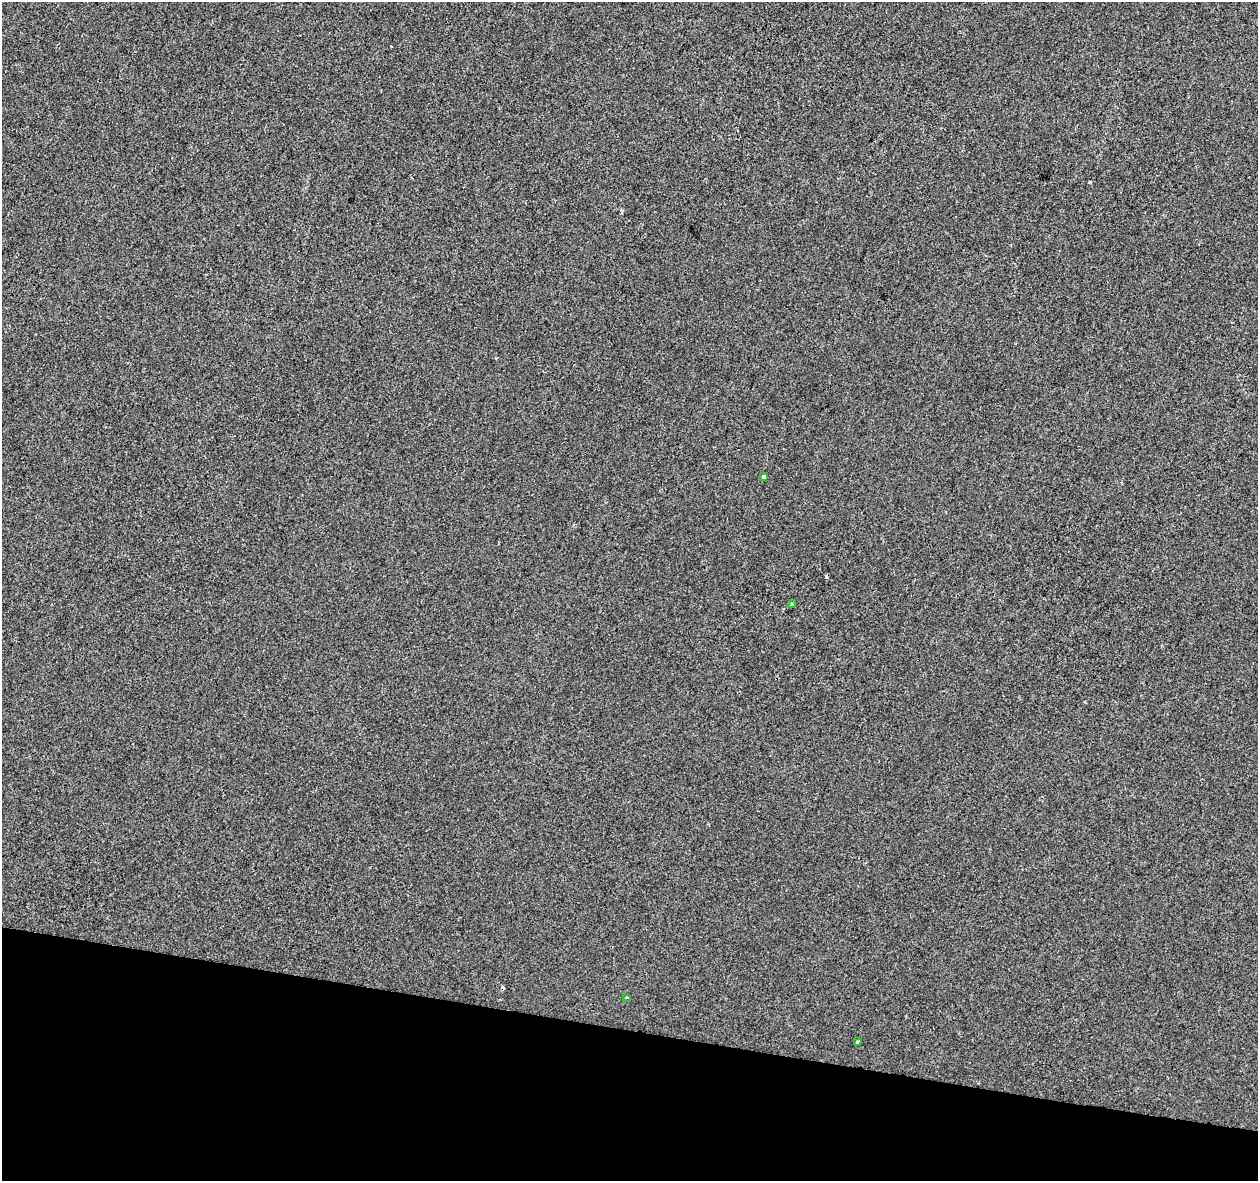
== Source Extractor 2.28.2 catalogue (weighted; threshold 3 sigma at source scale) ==
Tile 15 of 4 x 4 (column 3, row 4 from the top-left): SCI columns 2518-3773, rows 283-1461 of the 5028 x 5221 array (HDU 1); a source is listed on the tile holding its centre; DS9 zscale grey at full resolution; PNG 1260 x 1183 px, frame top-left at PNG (2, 2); each listed source drawn as its Kron ellipse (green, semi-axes under 4 px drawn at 4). Shown black and unused: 13% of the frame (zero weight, under 2 of 3 exposures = <1% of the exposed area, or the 3 px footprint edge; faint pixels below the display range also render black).
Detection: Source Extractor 2.28.2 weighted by HDU 2 'WHT'; one run over the whole footprint, this tile lists its part. Background -0.00104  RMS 0.0042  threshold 0.0188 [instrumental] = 3 sigma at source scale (4.5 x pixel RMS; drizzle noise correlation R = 1.50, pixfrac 1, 0.0396/0.0396 arcsec/px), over >= 5 px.
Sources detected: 5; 1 cosmic-ray / hot-pixel residue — neither listed nor drawn; the other 4 listed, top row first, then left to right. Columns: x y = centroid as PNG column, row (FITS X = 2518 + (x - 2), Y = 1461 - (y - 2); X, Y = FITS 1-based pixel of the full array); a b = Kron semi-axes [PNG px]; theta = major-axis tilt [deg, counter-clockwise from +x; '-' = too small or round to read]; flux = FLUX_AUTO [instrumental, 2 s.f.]
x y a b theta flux
763 477 4 3 - 0.74
792 604 4 3 - 0.47
626 997 3 3 - 1.3
857 1042 3 3 - 1.7